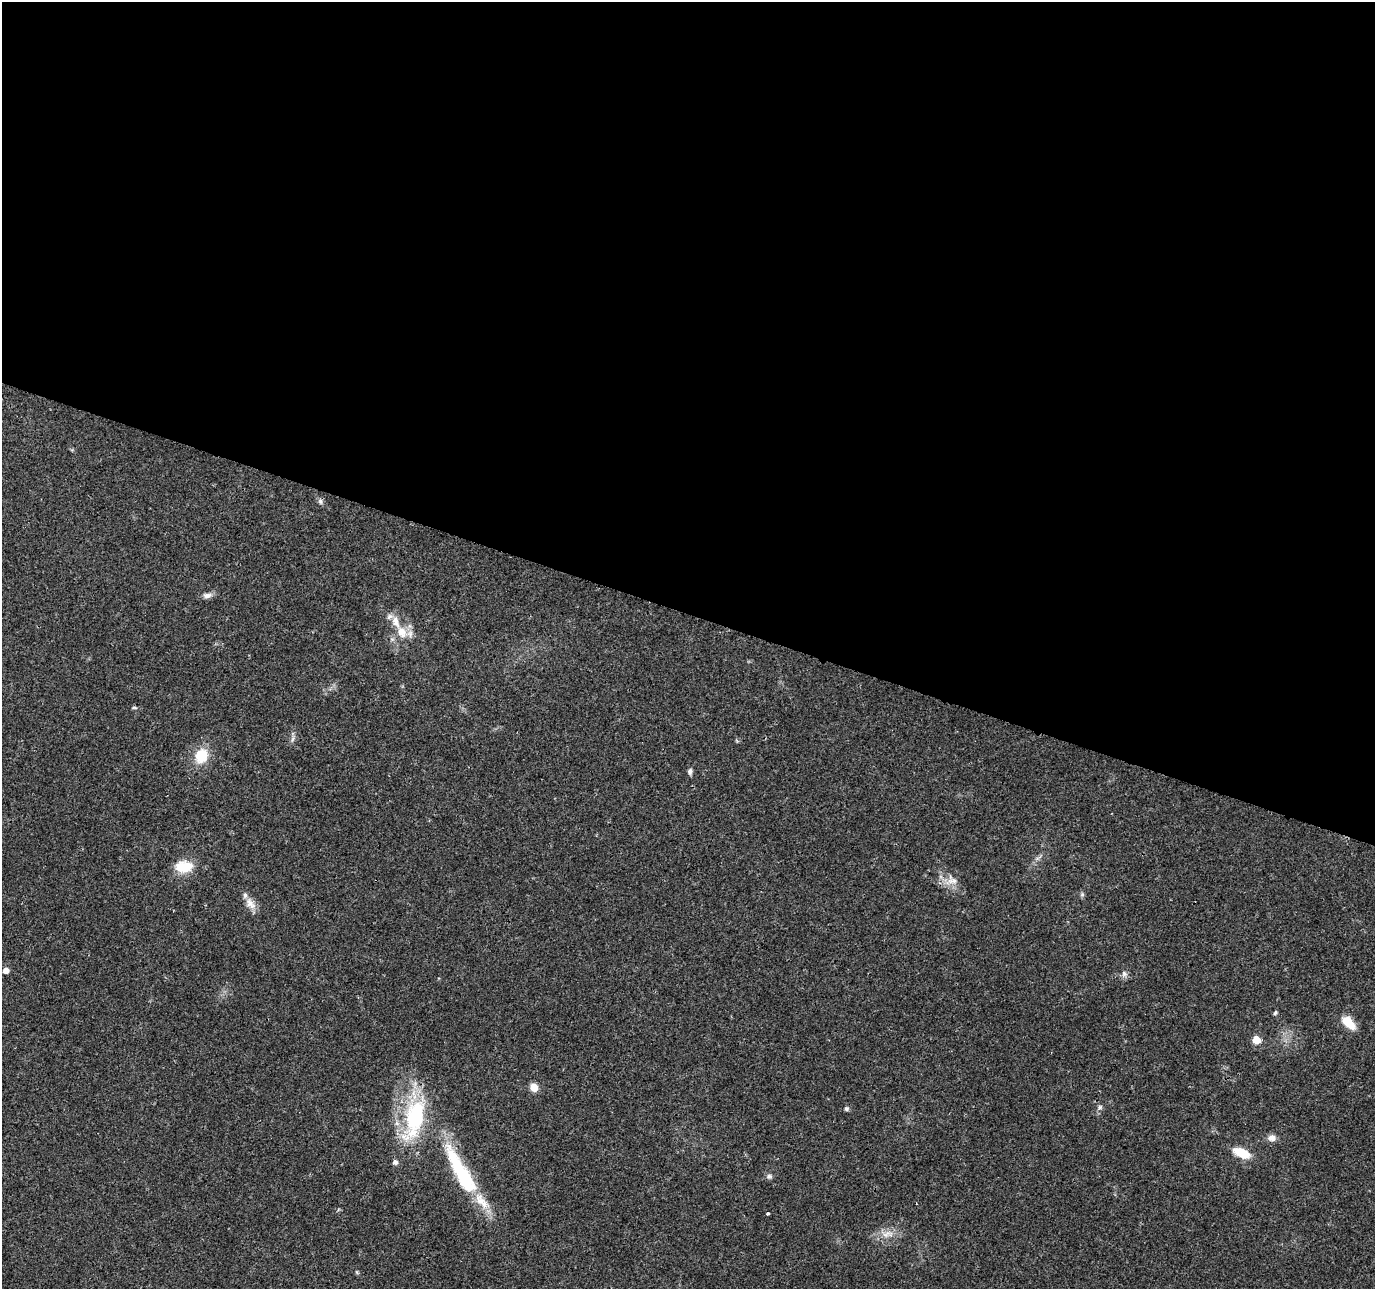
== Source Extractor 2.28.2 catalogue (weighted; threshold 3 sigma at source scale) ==
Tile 3 of 4 x 4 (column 3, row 1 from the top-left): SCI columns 2750-4122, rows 4078-5364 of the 5505 x 5644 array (HDU 1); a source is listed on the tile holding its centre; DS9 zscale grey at full resolution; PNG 1377 x 1291 px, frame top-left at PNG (2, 2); no overlay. Shown black and unused: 48% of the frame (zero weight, under 3 of 4 exposures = <1% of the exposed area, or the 3 px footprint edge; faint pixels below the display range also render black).
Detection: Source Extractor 2.28.2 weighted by HDU 2 'WHT'; one run over the whole footprint, this tile lists its part. Background 0.0464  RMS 0.0039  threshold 0.0174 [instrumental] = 3 sigma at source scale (4.5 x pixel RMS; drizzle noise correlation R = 1.50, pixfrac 1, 0.0396/0.0396 arcsec/px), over >= 5 px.
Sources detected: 35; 2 inside a brighter object's white glare — not listed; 5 inside a brighter listed object's ellipse — not listed separately; the other 28 listed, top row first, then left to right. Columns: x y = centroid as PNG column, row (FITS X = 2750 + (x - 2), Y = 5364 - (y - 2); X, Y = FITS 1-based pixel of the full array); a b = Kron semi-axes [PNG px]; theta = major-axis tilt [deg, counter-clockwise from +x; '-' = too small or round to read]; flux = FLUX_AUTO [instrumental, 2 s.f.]
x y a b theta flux
320 501 8 7 - 1.1
207 595 13 7 7 1.9
401 632 16 12 -59 6.3
134 708 7 3 -9 0.55
292 739 11 4 79 1.1
201 756 17 14 62 10
690 771 8 6 87 1.1
1038 858 14 2 41 0.97
185 867 19 15 0 8.7
951 880 19 14 7 4.8
1082 894 6 5 - 0.74
250 904 18 10 -53 3.6
6 970 5 5 - 3.6
1124 974 9 7 -88 1.5
1275 1013 7 5 71 0.66
1348 1022 13 7 -47 10
1256 1040 6 5 - 9.8
534 1087 8 7 - 4.2
1100 1107 8 6 46 1
846 1109 6 5 - 0.82
415 1116 56 25 72 37
1272 1138 9 8 - 2.4
1242 1153 16 8 -24 10
454 1159 50 16 -61 20
769 1176 8 7 - 1.1
768 1213 3 3 - 1.3
888 1234 19 9 6 4.3
357 1272 6 4 -71 0.46